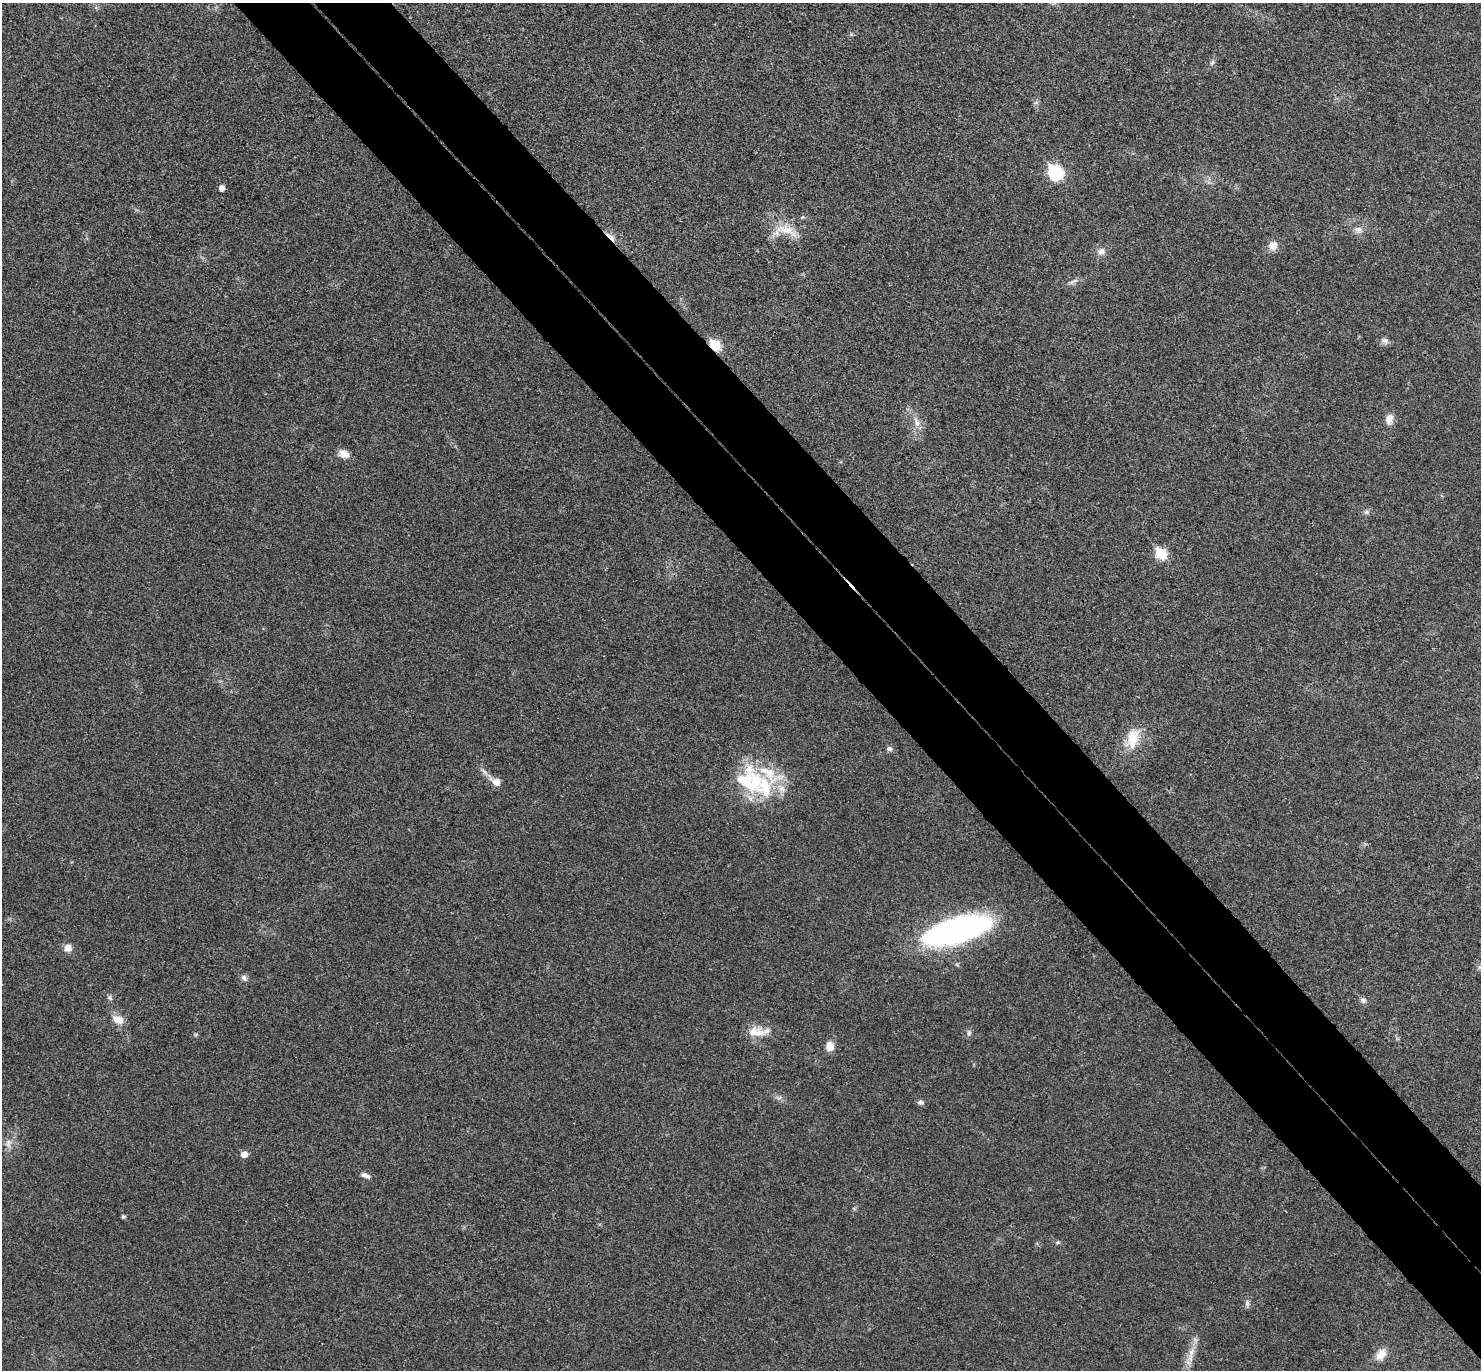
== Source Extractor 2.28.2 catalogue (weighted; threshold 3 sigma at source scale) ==
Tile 6 of 4 x 4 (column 2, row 2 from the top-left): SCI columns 1526-3004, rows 2931-4298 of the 6010 x 6001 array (HDU 1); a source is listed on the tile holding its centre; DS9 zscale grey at full resolution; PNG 1483 x 1372 px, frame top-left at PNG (2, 3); no overlay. Shown black and unused: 10% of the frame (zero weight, under 3 of 4 exposures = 6% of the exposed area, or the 3 px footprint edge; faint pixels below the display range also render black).
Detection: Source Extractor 2.28.2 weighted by HDU 2 'WHT'; one run over the whole footprint, this tile lists its part. Background 0.0268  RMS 0.0047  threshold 0.0213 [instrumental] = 3 sigma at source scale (4.5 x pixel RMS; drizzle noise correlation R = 1.50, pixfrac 1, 0.05/0.05 arcsec/px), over >= 5 px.
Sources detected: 43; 2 inside a brighter listed object's ellipse — not listed separately; the other 41 listed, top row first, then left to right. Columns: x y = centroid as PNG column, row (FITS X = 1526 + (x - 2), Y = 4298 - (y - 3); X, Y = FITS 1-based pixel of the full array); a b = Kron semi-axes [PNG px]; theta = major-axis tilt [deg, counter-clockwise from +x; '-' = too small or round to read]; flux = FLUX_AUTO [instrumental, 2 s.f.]
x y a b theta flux
1212 63 9 5 63 1.2
1036 102 7 4 2 0.89
1055 172 8 7 - 66
222 188 5 4 - 3.3
802 217 6 5 - 0.69
785 229 40 13 -20 11
1358 230 12 9 -11 3.1
611 237 16 5 -45 3.3
1273 246 12 11 - 4.2
1101 251 11 9 13 2.8
1071 282 8 5 19 1.3
1385 341 11 8 -17 2
715 345 7 5 -44 26
1389 419 14 9 83 4.1
917 422 17 7 -69 4
344 454 15 10 -22 3.7
1366 512 8 6 0 1.3
1161 554 7 6 - 30
1133 738 31 17 76 12
889 749 7 6 - 1.5
496 782 12 8 -35 4.5
751 782 47 37 -29 42
957 930 71 24 16 130
68 948 9 8 - 3.7
1480 967 6 6 - 1.2
244 978 9 6 -51 1.7
110 998 8 6 -53 1.1
1363 1000 9 7 -19 1.6
118 1019 16 11 -24 5.1
755 1032 27 14 -2 8.2
969 1033 8 6 88 1.2
830 1046 10 8 83 4.9
920 1102 8 6 -5 1.4
8 1143 13 8 87 3.3
244 1154 5 5 - 4.4
365 1175 11 5 -21 2.3
123 1216 4 4 - 1.1
1057 1242 7 5 3 0.82
1247 1303 10 5 90 1.4
1381 1354 16 10 52 4.6
1190 1358 15 7 88 3.9
Overlapping masked pixels (flux is a lower limit): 2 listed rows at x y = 611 237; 715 345
Isophote crosses this tile's border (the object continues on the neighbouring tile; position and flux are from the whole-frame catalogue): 1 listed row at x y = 1480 967